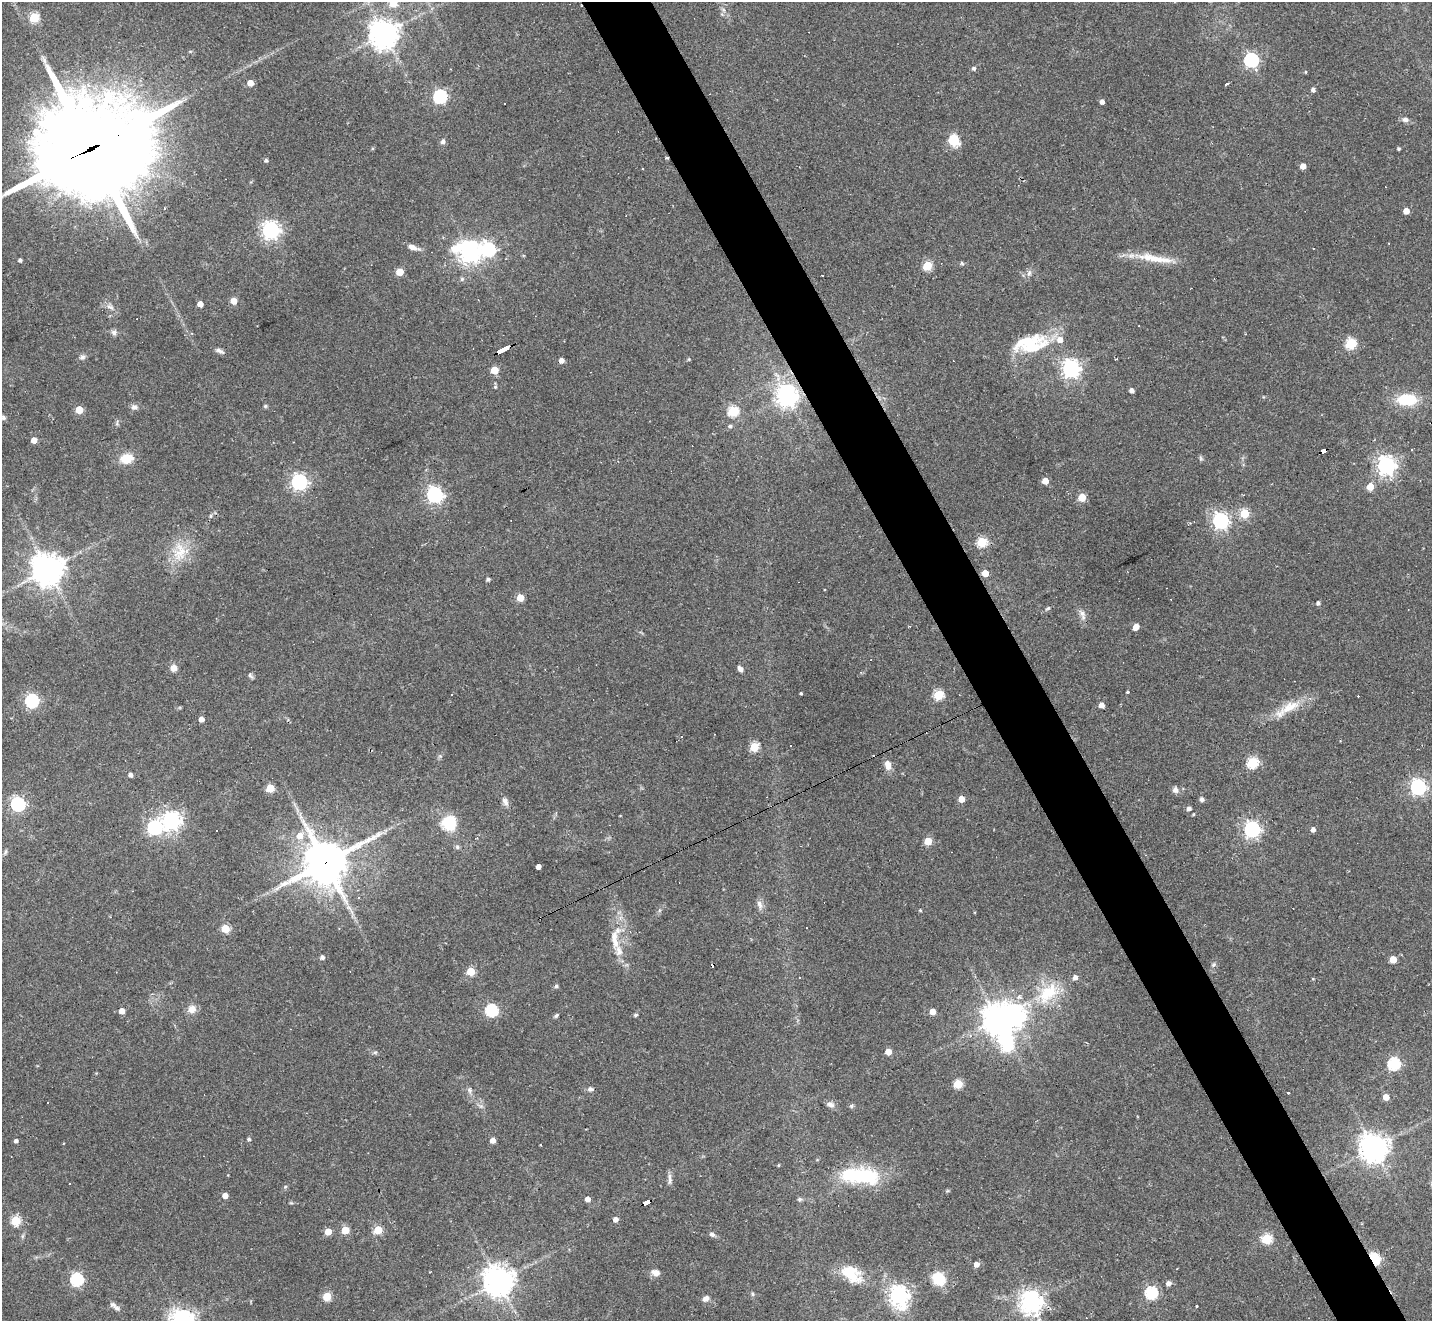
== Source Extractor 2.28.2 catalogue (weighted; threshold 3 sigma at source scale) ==
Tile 6 of 4 x 4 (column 2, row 2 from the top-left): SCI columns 1431-2860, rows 2921-4239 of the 5719 x 5707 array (HDU 1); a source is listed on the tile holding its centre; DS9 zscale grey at full resolution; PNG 1434 x 1323 px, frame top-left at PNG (2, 2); no overlay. Shown black and unused: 5% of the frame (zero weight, under 2 of 3 exposures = <1% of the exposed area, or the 3 px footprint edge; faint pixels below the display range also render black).
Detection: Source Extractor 2.28.2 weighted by HDU 2 'WHT'; one run over the whole footprint, this tile lists its part. Background 0.0432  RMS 0.005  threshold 0.0224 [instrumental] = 3 sigma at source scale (4.5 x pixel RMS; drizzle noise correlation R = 1.50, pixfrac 1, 0.05/0.05 arcsec/px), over >= 5 px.
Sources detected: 200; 2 inside a brighter object's white glare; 14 cosmic-ray / hot-pixel residue — not listed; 6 inside a brighter listed object's ellipse — not listed separately; the other 178 listed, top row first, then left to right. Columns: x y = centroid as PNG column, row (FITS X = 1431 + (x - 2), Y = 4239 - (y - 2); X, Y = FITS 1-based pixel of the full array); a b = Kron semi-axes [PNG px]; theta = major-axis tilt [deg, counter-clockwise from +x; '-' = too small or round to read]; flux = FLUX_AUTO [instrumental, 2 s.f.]
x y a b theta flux
393 3 5 5 - 14
34 17 5 5 - 31
384 34 9 9 - 630
1251 60 6 6 - 100
974 68 5 5 - 1
1306 72 4 3 - 0.46
250 83 4 4 - 5.4
1227 84 4 3 - 2.2
1313 90 4 4 - 1.6
440 96 6 6 - 88
1102 102 4 4 - 2.1
1405 119 8 6 -2 1.9
954 140 13 11 -59 8.9
443 142 6 5 - 1.4
90 149 45 37 17 6800
1399 149 4 4 - 0.76
667 158 4 3 - 0.65
266 161 4 4 - 0.95
1303 166 4 4 - 4.4
1406 211 4 4 - 6
271 230 6 6 - 210
413 247 15 6 -19 3.1
489 249 7 6 - 78
470 251 9 7 -13 360
1156 258 33 10 -8 12
20 260 4 3 - 1.2
962 263 5 3 - 0.72
927 266 5 5 - 23
400 272 5 5 - 14
1029 273 7 6 - 1.5
462 279 6 5 - 0.89
234 301 6 6 - 3.5
200 304 4 4 - 4.4
110 307 12 5 -21 2.1
114 332 8 7 - 1.5
1351 344 5 5 - 36
1030 345 42 22 22 26
502 350 12 3 26 84
220 351 13 5 -26 1.6
82 357 9 6 29 1.4
561 360 4 4 - 2.9
1071 368 7 6 - 220
494 370 5 5 - 14
495 387 4 4 - 0.54
1132 391 4 4 - 2.4
787 396 7 7 - 350
1407 400 22 12 0 17
265 406 5 5 - 0.7
134 407 8 7 - 1.9
79 410 5 5 - 14
733 411 5 5 - 40
730 426 5 5 - 1
34 440 4 4 - 5.1
1411 449 3 3 - 2.6
1323 450 6 4 18 39
126 458 13 10 10 9.4
1200 458 7 4 -71 0.77
1386 465 7 6 - 250
1045 481 5 5 - 7.7
299 482 6 6 - 140
1370 486 5 5 - 9.6
435 495 6 6 - 160
1082 497 5 5 - 12
1244 513 6 5 - 20
211 516 5 3 - 0.65
1220 521 6 6 - 160
982 542 5 5 - 32
180 552 27 17 79 13
48 569 10 10 - 730
985 573 5 4 - 7.7
488 579 4 4 - 1.1
520 598 5 5 - 11
1318 603 4 4 - 1.3
1082 615 17 7 -71 2.8
1136 627 6 4 51 5.2
174 668 7 6 - 3.6
740 669 7 5 -56 2
250 675 9 5 -47 1
1127 692 3 3 - 0.62
801 693 3 2 - 0.59
451 695 3 2 - 0.59
938 695 5 5 - 33
32 701 6 6 - 81
1102 705 4 4 - 3.4
1290 707 32 12 26 11
201 719 4 4 - 3.6
754 747 5 5 - 27
1252 763 5 5 - 44
888 765 10 7 -76 4.3
130 775 4 4 - 1.6
1418 787 6 6 - 140
270 788 5 5 - 16
1175 790 9 8 - 2.1
961 799 4 4 - 6.8
1202 799 4 4 - 1.8
505 802 12 7 -63 2.3
18 804 6 6 - 89
1189 808 5 4 - 1.6
1193 814 3 3 - 0.53
171 821 7 7 - 230
450 824 17 16 - 16
154 828 7 6 - 100
1252 829 7 7 - 120
1313 830 4 4 - 2
216 831 2 2 - 0.37
299 836 7 7 - 5.4
928 841 5 5 - 13
457 847 6 6 - 0.99
5 852 6 4 87 0.79
325 862 16 14 27 1500
538 867 4 4 - 3.5
358 898 3 3 - 1.8
759 904 12 7 -74 2.4
920 910 4 3 - 0.58
225 929 5 5 - 21
619 951 19 10 -66 5.8
322 957 4 4 - 1.6
1393 959 5 5 - 10
1214 964 7 5 54 0.96
471 971 5 5 - 21
1313 979 4 2 - 0.38
556 986 5 5 - 0.81
1048 991 36 16 37 20
192 1009 10 10 - 3.9
492 1010 6 6 - 63
122 1011 4 4 - 4.9
932 1012 5 4 - 7.1
556 1015 7 4 45 0.83
636 1015 4 4 - 0.94
998 1019 9 8 - 710
1005 1039 8 7 - 55
375 1052 7 4 1 0.83
888 1052 5 4 - 7.2
1394 1064 6 6 - 66
958 1084 5 5 - 23
590 1089 7 6 - 1.5
469 1090 8 5 -62 1.3
1288 1092 3 2 - 0.54
1386 1097 5 4 - 5.4
830 1105 10 7 -11 2
481 1106 5 5 - 1.1
852 1106 6 4 70 0.72
249 1139 4 4 - 1
493 1140 4 4 - 3.8
16 1141 4 4 - 1.6
1374 1148 10 9 - 490
779 1165 4 3 - 0.46
860 1176 48 18 -4 36
670 1180 10 6 83 1.8
285 1187 5 3 - 0.59
225 1195 4 4 - 3.9
588 1199 4 4 - 3.3
799 1199 7 5 -13 0.96
646 1202 7 4 21 48
615 1219 5 4 - 2.7
16 1221 5 5 - 29
345 1230 5 5 - 15
378 1230 5 5 - 21
328 1232 5 4 - 8.3
712 1234 8 6 -22 1.4
23 1236 7 4 70 0.79
1267 1239 5 5 - 36
1374 1259 6 4 -60 55
976 1264 5 5 - 3.4
656 1273 10 7 -17 3.1
851 1274 29 17 -36 15
939 1279 12 10 -47 16
77 1280 6 6 - 72
498 1281 9 9 - 670
1168 1283 5 5 - 2.2
1151 1293 6 6 - 64
752 1294 6 4 -88 0.72
899 1295 8 7 - 250
327 1296 5 5 - 21
706 1298 9 6 39 2
1031 1302 7 7 - 400
1197 1306 3 2 - 0.62
117 1308 11 6 -29 2
Overlapping masked pixels (flux is a lower limit): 8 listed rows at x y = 90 149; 667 158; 502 350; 787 396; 1323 450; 325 862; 646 1202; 1374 1259
Isophote crosses this tile's border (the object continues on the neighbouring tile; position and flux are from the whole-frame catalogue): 2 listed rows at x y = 393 3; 90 149